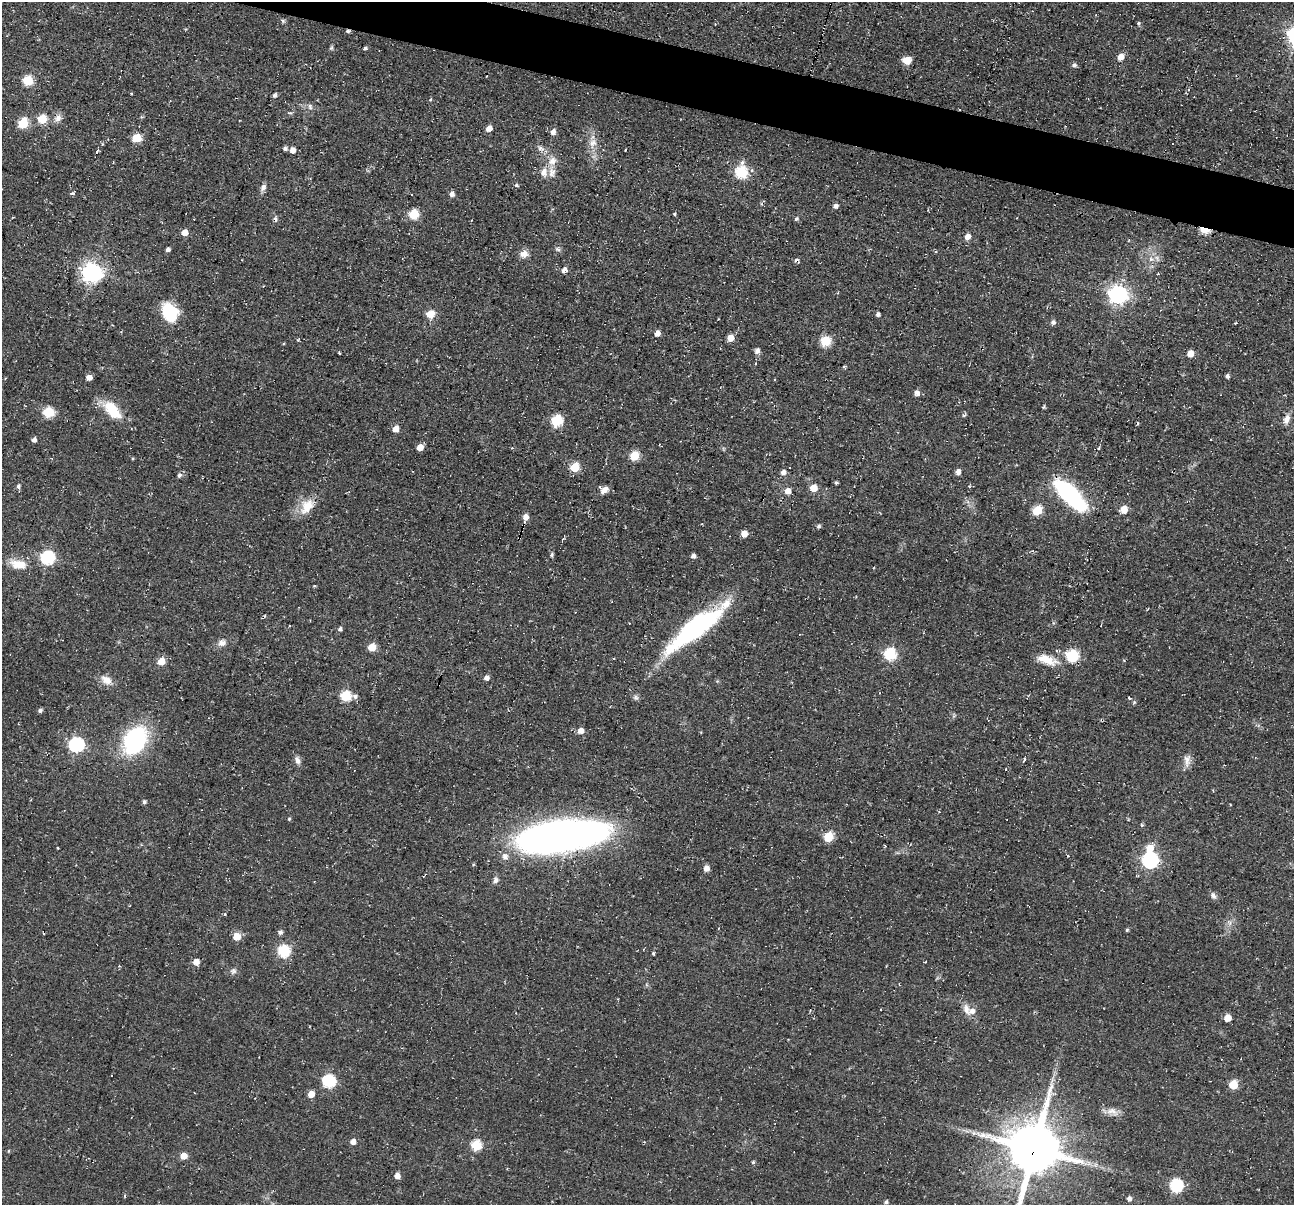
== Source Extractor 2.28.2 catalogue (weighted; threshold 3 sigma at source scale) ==
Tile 11 of 4 x 4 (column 3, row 3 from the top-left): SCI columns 2591-3882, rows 1366-2568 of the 5174 x 5222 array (HDU 1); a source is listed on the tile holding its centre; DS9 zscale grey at full resolution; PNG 1296 x 1207 px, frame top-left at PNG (2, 2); no overlay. Shown black and unused: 4% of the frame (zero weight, under 2 of 3 exposures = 2% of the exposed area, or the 3 px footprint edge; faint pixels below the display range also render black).
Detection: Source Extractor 2.28.2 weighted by HDU 2 'WHT'; one run over the whole footprint, this tile lists its part. Background 0.0471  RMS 0.008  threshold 0.0362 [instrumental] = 3 sigma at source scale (4.5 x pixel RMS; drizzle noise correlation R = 1.50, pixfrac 1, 0.05/0.05 arcsec/px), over >= 5 px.
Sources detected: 156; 3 inside a brighter object's white glare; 5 cosmic-ray / hot-pixel residue — not listed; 4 inside a brighter listed object's ellipse — not listed separately; the other 144 listed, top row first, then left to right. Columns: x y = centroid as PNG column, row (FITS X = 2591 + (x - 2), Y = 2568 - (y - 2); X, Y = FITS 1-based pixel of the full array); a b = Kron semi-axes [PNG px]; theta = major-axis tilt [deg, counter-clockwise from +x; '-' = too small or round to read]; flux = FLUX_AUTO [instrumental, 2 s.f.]
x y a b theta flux
283 21 6 4 -46 1.3
1138 23 4 4 - 1.2
348 31 5 4 - 1.7
331 48 5 5 - 1.3
365 48 5 4 - 1.6
1121 57 5 5 - 8.3
907 60 8 7 - 9
1074 65 5 5 - 2.2
28 81 6 5 - 44
131 93 3 3 - 0.69
275 95 6 4 53 1.8
430 99 4 3 - 0.87
310 107 9 5 -79 2.3
58 118 10 9 - 4.4
42 119 6 5 - 31
23 123 6 5 - 45
489 129 5 4 - 7
553 132 6 5 - 4.5
136 138 5 5 - 31
593 143 13 10 68 6.6
285 149 5 5 - 2
293 150 5 4 - 5.8
97 152 4 4 - 1.1
552 161 13 11 39 7
544 172 12 9 73 6.2
741 172 7 6 - 75
516 185 6 4 -14 1.3
263 187 9 7 61 3.3
452 194 5 5 - 3.6
835 206 5 5 - 3
414 214 6 5 - 42
674 214 5 3 - 0.93
275 219 7 5 -75 2.3
796 219 5 4 - 1.5
1205 230 6 4 -11 37
185 233 5 5 - 8.4
967 236 5 5 - 6.2
558 249 8 6 -27 2
168 250 4 4 - 2.5
524 254 10 8 10 5.6
1151 259 6 6 - 2.4
564 270 6 5 - 3.7
92 273 7 7 - 430
1118 295 7 7 - 370
169 313 17 12 -65 40
430 314 11 9 35 7.1
878 314 4 4 - 2.2
1053 322 5 5 - 2.5
657 333 5 5 - 5.9
730 338 5 5 - 10
825 341 6 5 - 48
757 351 6 5 - 3.5
1190 354 5 5 - 9.6
1227 376 5 4 - 1.9
89 377 5 4 - 5.7
917 393 6 6 - 3.6
1044 407 4 3 - 1.2
112 410 26 13 -46 24
48 412 6 5 - 50
1286 419 12 7 67 5.1
557 421 6 5 - 62
396 429 5 5 - 8.8
34 440 5 4 - 2.9
420 447 5 5 - 8.2
1099 448 5 4 - 0.95
634 456 6 5 - 31
575 467 5 5 - 34
783 472 5 5 - 3.7
958 472 5 5 - 3.9
179 475 6 6 - 2.2
836 483 5 4 - 1.1
18 486 6 5 - 2.1
969 486 3 3 - 2.1
813 488 5 5 - 15
604 490 10 7 8 5.2
788 491 5 5 - 7
1068 492 36 16 -39 75
307 506 23 14 59 14
1124 509 5 5 - 13
1037 511 6 5 - 35
525 517 6 5 - 5.8
819 526 5 4 - 1.8
744 534 5 4 - 10
552 555 6 4 72 1.2
693 556 5 4 - 2.8
47 558 7 6 - 120
18 564 22 11 -10 12
697 627 62 20 37 110
340 629 5 4 - 2
222 643 11 8 17 4.2
372 647 5 5 - 19
890 654 6 6 - 73
1072 656 6 6 - 75
1047 660 21 12 -25 13
161 661 6 5 - 13
486 678 6 6 - 3.2
106 680 15 10 -32 6.9
345 696 6 5 - 48
355 696 6 6 - 2.7
636 698 7 4 -19 1.7
1129 699 5 4 - 1.5
40 711 5 4 - 1.9
581 731 5 5 - 6.3
135 740 25 18 63 95
76 745 7 6 - 170
297 760 10 6 -77 3.4
1024 760 3 3 - 11
1187 760 19 8 89 5.3
144 802 4 4 - 1.8
289 819 4 4 - 1
1142 825 6 3 15 1
562 835 74 24 6 510
828 837 6 5 - 33
505 857 8 7 - 4
1150 860 7 7 - 210
706 868 5 5 - 5.2
495 880 7 6 - 2.5
1213 896 10 6 -62 2.6
225 914 4 3 - 0.78
1229 922 7 4 -18 1.8
1127 930 5 4 - 1.1
280 932 5 5 - 2.4
237 937 6 5 - 13
284 951 6 6 - 74
653 953 4 3 - 1.1
196 962 5 5 - 7.1
233 971 8 7 - 2.3
966 1009 14 8 -76 5.5
1227 1018 5 5 - 9.9
329 1081 6 6 - 92
1233 1085 6 5 - 26
311 1094 5 5 - 8.7
1112 1111 16 9 -1 6.1
974 1133 7 4 -17 2.1
353 1142 5 5 - 4.5
476 1146 6 5 - 50
1034 1149 17 15 75 4600
184 1156 5 5 - 9.2
753 1162 4 4 - 1.2
397 1176 5 5 - 5.7
1176 1186 6 6 - 99
124 1196 4 3 - 0.96
1129 1199 6 5 - 2.5
886 1202 5 4 - 1.9
Overlapping masked pixels (flux is a lower limit): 3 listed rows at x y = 348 31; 1205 230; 1034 1149
Isophote crosses this tile's border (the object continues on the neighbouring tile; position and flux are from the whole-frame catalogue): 1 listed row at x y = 1034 1149